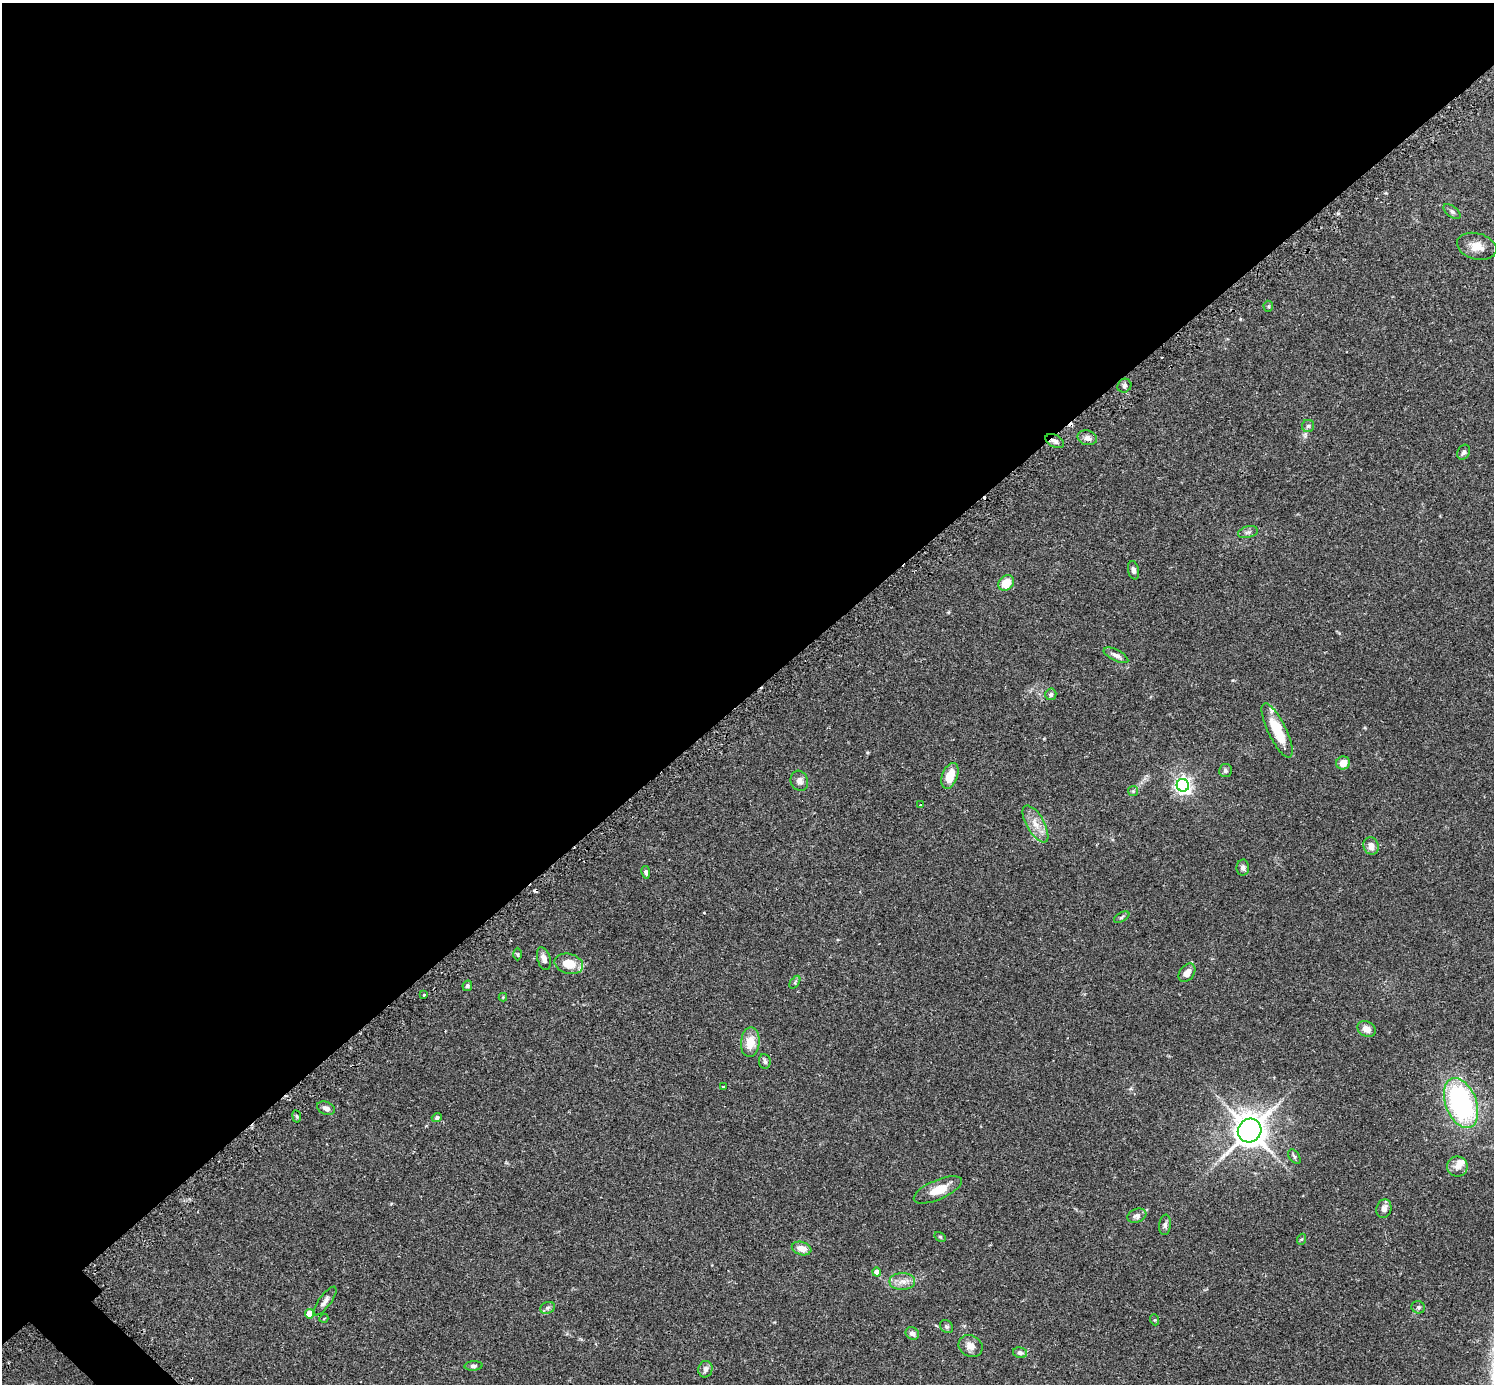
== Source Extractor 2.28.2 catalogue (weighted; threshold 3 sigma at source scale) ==
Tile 2 of 4 x 4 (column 2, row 1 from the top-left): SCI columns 1533-3024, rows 4337-5718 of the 6041 x 6040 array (HDU 1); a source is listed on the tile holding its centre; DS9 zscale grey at full resolution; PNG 1496 x 1386 px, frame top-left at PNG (2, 3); each listed source drawn as its Kron ellipse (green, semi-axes under 4 px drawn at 4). Shown black and unused: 51% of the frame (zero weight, under 2 of 3 exposures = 2% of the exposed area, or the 3 px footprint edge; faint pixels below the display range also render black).
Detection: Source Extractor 2.28.2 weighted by HDU 2 'WHT'; one run over the whole footprint, this tile lists its part. Background 0.106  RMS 0.006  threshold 0.0269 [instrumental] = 3 sigma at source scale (4.5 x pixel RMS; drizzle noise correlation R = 1.50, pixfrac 1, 0.05/0.05 arcsec/px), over >= 5 px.
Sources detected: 73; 4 cosmic-ray / hot-pixel residue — neither listed nor drawn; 3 inside a brighter listed object's ellipse — not listed separately; the other 66 listed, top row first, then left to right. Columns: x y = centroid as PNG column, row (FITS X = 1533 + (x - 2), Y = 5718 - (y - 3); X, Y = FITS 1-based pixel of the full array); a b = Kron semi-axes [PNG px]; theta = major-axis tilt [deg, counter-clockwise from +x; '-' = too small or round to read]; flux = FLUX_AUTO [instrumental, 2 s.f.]
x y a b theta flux
1452 211 10 5 -37 1.4
1477 246 20 13 -15 7.2
1268 306 5 5 - 0.76
1124 386 7 6 - 1.5
1308 426 6 6 - 1.2
1087 438 10 7 -14 2.8
1055 441 10 6 -25 2.4
1464 452 8 6 63 1.7
1248 532 10 5 13 1.8
1133 570 9 5 -78 1.9
1006 583 8 7 - 10
1116 655 13 5 -26 2.9
1051 694 6 5 - 1.4
1277 730 30 9 -64 19
1343 763 7 6 - 5.5
1226 771 6 6 - 1.3
950 776 13 7 70 12
799 781 10 8 -65 3.1
1183 785 6 6 - 210
1133 791 5 5 - 0.81
920 805 3 2 - 0.53
1035 824 21 8 -60 7.2
1371 846 9 7 -65 4.5
1243 868 8 6 88 1.8
646 872 6 4 -79 1.4
1122 917 8 4 28 1.1
518 954 6 4 -89 0.73
544 959 11 6 -74 3.1
569 964 14 10 -14 10
1187 973 10 7 52 4.1
795 982 7 4 54 0.9
467 986 5 4 - 1.2
424 995 3 3 - 1.1
503 997 4 4 - 0.51
1367 1029 10 7 -29 4.2
750 1042 15 9 85 9.5
765 1061 7 6 - 1.5
723 1087 3 3 - 0.63
1461 1103 26 15 -69 110
326 1108 9 6 -23 2.4
297 1116 6 3 -81 0.72
437 1118 5 4 - 1.4
1250 1130 12 11 - 900
1294 1157 8 5 -54 1.2
1457 1167 10 10 - 3.9
938 1190 26 9 23 11
1384 1209 9 7 73 3.1
1137 1216 9 7 18 2.3
1165 1225 10 5 84 1.9
940 1237 6 4 -30 0.75
1302 1239 6 3 70 0.64
802 1248 10 6 -16 5.8
877 1272 4 4 - 5.2
902 1281 13 8 0 4.6
325 1301 17 6 53 2.9
1418 1307 7 6 - 1.3
548 1308 7 5 21 1.5
310 1314 4 4 - 11
324 1318 4 3 - 0.6
1155 1320 5 3 - 0.66
947 1327 7 5 -43 1.3
912 1333 7 6 - 2.8
971 1346 12 10 -29 5
1020 1353 7 5 -12 2
473 1366 9 4 4 1.6
705 1369 8 7 - 2.8
Overlapping masked pixels (flux is a lower limit): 1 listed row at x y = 1055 441